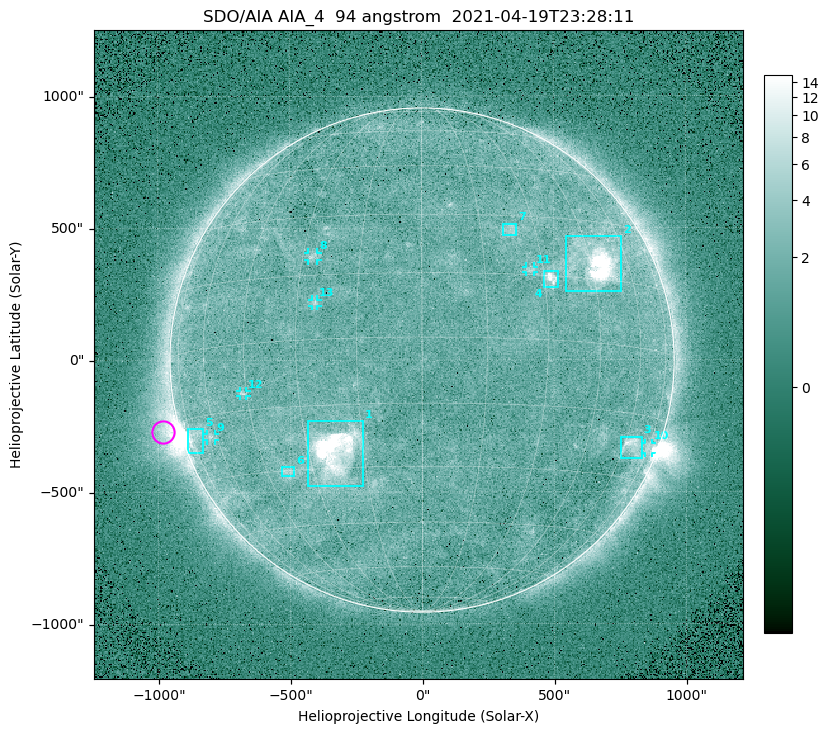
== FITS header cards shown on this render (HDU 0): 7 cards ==
TELESCOP= 'SDO/AIA '
INSTRUME= 'AIA_4   '
WAVELNTH=                   94
WAVEUNIT= 'angstrom'
DATE-OBS= '2021-04-19T23:28:11.12'
CTYPE1  = 'HPLN-TAN'
CTYPE2  = 'HPLT-TAN'

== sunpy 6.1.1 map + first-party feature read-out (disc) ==
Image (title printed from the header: SDO/AIA AIA_4  94 angstrom  2021-04-19T23:28:11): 512 x 512 px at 4.8 arcsec/px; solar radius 955 arcsec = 199 px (full disc in frame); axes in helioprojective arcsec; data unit not stated in the header (colour bar unlabelled)
Orientation: roll -0.138 deg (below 1 deg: not rotated)
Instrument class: DISC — disc imager (sunpy class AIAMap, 94 A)
Bright regions (active regions / flare kernels): reference = the median radial profile (limb darkening/brightening removed); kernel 5 px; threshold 5 sigma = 2.45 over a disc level ~1.74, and >= 1.15x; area >= 9 px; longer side >= 5 px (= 24 arcsec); searched inside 0.97 R_sun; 13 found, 13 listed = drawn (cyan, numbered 1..; 6 of them under ~33 arcsec drawn as corner ticks so the feature stays visible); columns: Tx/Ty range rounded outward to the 10 arcsec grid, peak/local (2 s.f.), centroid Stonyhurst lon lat
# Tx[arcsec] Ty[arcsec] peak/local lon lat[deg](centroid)
1 -430..-220 -480..-230 69 -23 -26
2 540..760 260..470 27 +47 +19
3 750..830 -380..-290 4.8 +64 -22
4 460..520 270..340 7 +32 +14
5 -890..-830 -350..-260 5.9 -72 -19
6 -540..-480 -440..-400 3 -38 -30
7 310..360 470..520 2.9 +23 +26
8 -430..-390 380..410 3.1 -27 +20
9 -820..-780 -300..-280 2.9 -63 -20
10 840..870 -360..-310 3 +75 -22
11 390..430 330..360 2.8 +27 +16
12 -690..-660 -140..-110 3.1 -46 -11
13 -420..-390 200..230 2.9 -25 +8
Off-limb structures (1.02-1.3 R_sun): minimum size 50 px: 5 found; the strongest spans PA ~90..115 deg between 1.02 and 1.21 R_sun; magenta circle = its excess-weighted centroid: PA ~105 deg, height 1.07 R_sun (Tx ~-980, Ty ~-270 arcsec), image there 4.7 x the reference